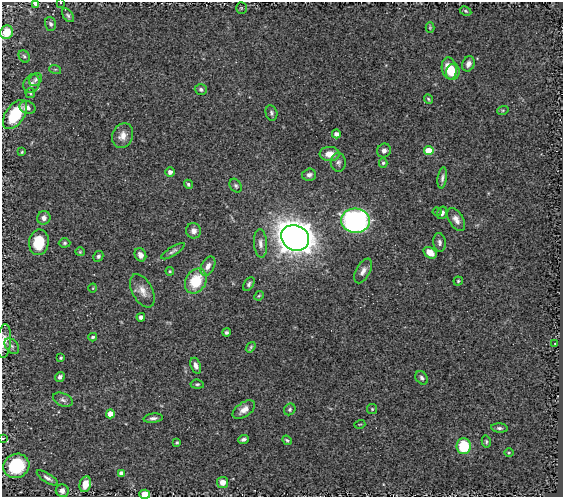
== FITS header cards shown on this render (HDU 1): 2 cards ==
NAXIS1  =                  561
NAXIS2  =                  495

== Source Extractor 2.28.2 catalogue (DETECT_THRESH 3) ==
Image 561 x 495 px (HDU 1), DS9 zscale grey, 1 PNG px = 1 image px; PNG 565 x 499 px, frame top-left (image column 1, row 495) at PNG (2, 2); each listed source drawn as its Kron ellipse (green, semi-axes under 4 px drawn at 4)
Background 0.682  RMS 0.025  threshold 0.0742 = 3 sigma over >= 5 px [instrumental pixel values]
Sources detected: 94; all 94 listed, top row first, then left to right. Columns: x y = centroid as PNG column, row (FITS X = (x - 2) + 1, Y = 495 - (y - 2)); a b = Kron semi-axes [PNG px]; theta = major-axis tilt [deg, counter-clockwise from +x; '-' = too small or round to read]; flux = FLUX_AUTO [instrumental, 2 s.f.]
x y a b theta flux
60 2 2 2 - 1.4
36 3 4 3 - 15
241 8 5 5 - 1.8
465 11 6 4 -28 2.6
68 15 8 4 -53 3.7
51 24 7 5 -71 4.2
430 28 5 4 - 2
7 32 7 6 - 34
24 56 6 5 - 3.1
468 64 8 6 67 8.8
449 68 11 7 -81 35
55 69 6 4 -17 2
453 72 8 6 79 20
36 80 7 5 46 4
32 83 9 8 - 6.5
201 89 6 5 - 4.4
30 93 5 4 - 2.6
428 99 5 3 - 2.2
27 108 8 6 -17 6.9
503 110 6 4 18 2.2
271 113 7 6 - 3.9
15 115 16 9 56 75
336 134 4 4 - 8.2
123 136 12 10 67 15
384 150 7 6 - 6.8
429 151 5 4 - 56
22 152 4 3 - 1.9
330 154 10 7 -1 17
338 162 9 7 -89 5.4
383 163 4 4 - 2.7
170 172 5 4 - 6.9
309 175 7 6 - 5.7
442 178 10 4 81 5.1
188 184 5 4 - 2.9
236 186 7 5 -58 3.5
437 212 4 4 - 1.8
442 213 6 5 - 5.1
44 218 7 6 - 7.7
456 219 12 7 -59 11
355 221 14 12 -4 430
194 231 8 7 - 7.9
295 238 14 12 -29 2200
39 242 13 10 81 51
439 242 9 6 -83 5.3
65 243 6 4 1 2.7
260 243 14 6 -86 9.2
173 251 13 4 33 5
80 252 4 4 - 1.8
430 253 7 5 -34 19
140 255 7 5 -62 7.9
98 256 5 5 - 3.5
208 266 10 6 62 11
170 271 4 4 - 1.8
363 271 13 7 61 10
196 281 13 10 59 58
458 281 4 4 - 2.2
249 284 7 4 57 3.7
93 288 4 3 - 1.2
142 291 18 10 -62 16
259 296 5 4 - 1.9
141 317 4 4 - 5.9
226 332 4 4 - 3
93 337 4 3 - 2.7
4 341 17 7 83 15
555 343 3 2 - 1.3
12 346 9 6 -51 4.5
251 347 6 3 54 2.5
61 358 3 3 - 2.1
196 366 8 5 -70 7.8
60 377 5 4 - 5.4
422 378 7 5 -51 4.2
197 384 7 4 -6 2.9
63 400 10 6 -23 5.4
290 409 6 5 - 3.3
372 409 5 5 - 2.1
244 410 13 7 35 12
110 414 4 4 - 30
153 418 10 4 6 5.4
360 424 5 3 - 1.4
499 428 8 4 -6 4.1
3 438 3 2 - 1.4
243 439 5 3 - 4.2
287 440 5 3 - 2.4
486 441 6 4 -77 2.7
177 442 3 2 - 1.8
464 446 8 7 - 66
509 453 4 3 - 1.5
16 466 13 12 - 88
121 473 4 4 - 6.7
47 478 12 4 -32 5.8
223 482 5 5 - 14
85 484 8 5 75 18
62 491 6 6 - 8
145 494 5 4 - 24
At the frame edge (FLAGS 8, measured only in part): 7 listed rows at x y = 60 2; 36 3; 7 32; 15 115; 4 341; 3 438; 145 494